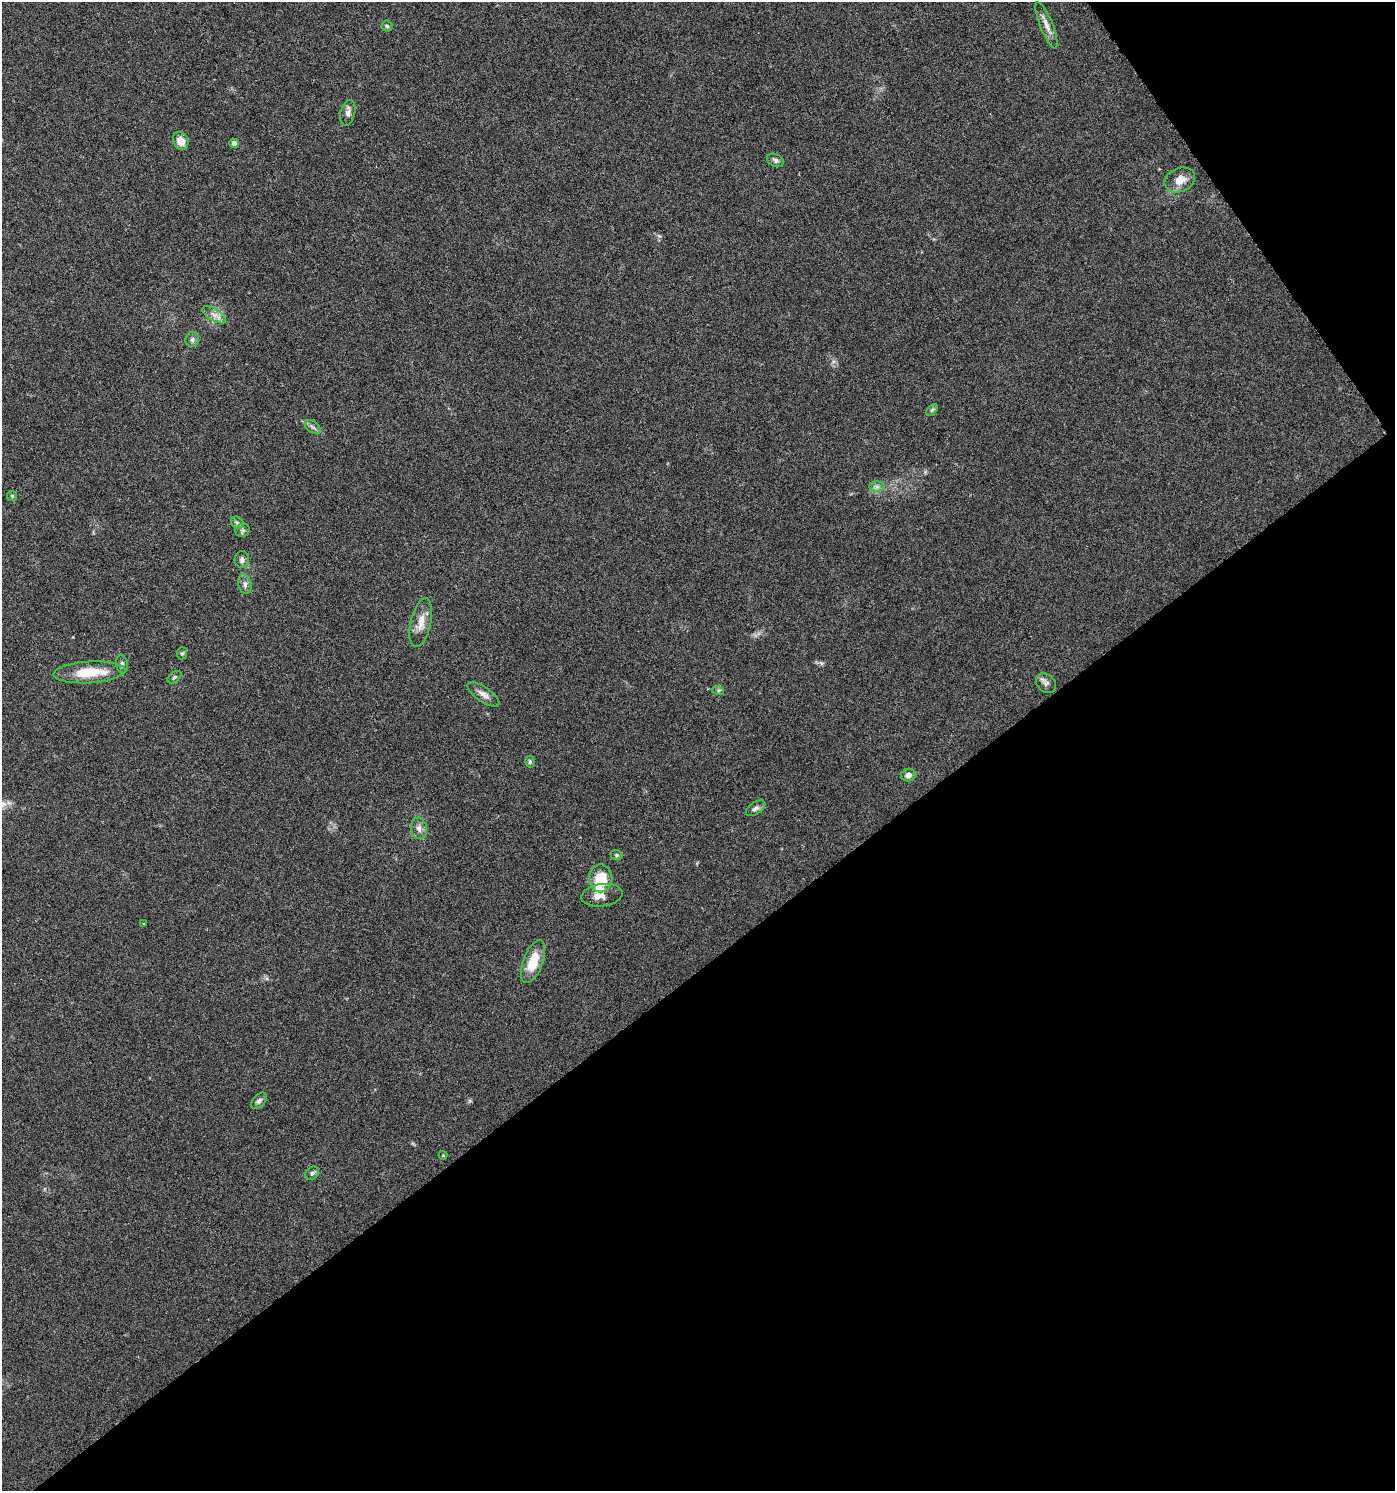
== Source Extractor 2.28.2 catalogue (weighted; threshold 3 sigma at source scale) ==
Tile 12 of 4 x 4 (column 4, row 3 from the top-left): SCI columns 4377-5769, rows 1492-2980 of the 5902 x 5966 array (HDU 1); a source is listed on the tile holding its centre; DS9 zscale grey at full resolution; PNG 1397 x 1493 px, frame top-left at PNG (2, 2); each listed source drawn as its Kron ellipse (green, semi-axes under 4 px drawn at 4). Shown black and unused: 38% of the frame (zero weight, under 5 of 9 exposures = <1% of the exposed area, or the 3 px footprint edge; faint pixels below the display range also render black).
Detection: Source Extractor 2.28.2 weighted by HDU 2 'WHT'; one run over the whole footprint, this tile lists its part. Background 0.0431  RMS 0.0026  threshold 0.0107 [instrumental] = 3 sigma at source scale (4.09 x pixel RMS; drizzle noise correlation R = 1.36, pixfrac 0.8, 0.0396/0.0396 arcsec/px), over >= 5 px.
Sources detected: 38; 1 inside a brighter listed object's ellipse — not listed separately; the other 37 listed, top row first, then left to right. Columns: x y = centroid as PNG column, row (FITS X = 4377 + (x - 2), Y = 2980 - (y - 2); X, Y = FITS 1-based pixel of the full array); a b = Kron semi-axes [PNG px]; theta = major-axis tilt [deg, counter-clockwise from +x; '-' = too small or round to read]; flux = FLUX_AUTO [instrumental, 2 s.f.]
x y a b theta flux
1047 25 25 6 -68 1.9
387 26 5 5 - 0.42
348 113 13 7 76 1.1
181 141 9 7 -65 2.6
234 143 5 4 - 1.1
775 160 9 6 -25 0.73
1180 180 16 12 22 3
214 315 13 6 -30 1.4
192 339 8 6 72 0.76
932 410 7 4 45 0.41
313 427 9 5 -36 0.69
877 487 8 5 0 0.72
12 496 5 5 - 0.35
237 523 7 5 -45 0.53
243 530 7 6 - 0.56
242 559 8 7 - 0.87
245 584 10 6 -76 0.93
421 623 25 10 77 3
182 653 6 5 - 0.42
122 664 9 5 -82 0.68
89 672 36 11 3 8.2
174 677 8 4 38 0.46
1046 683 11 8 -40 1
718 690 6 4 -18 0.34
483 694 18 7 -35 1.6
530 762 6 4 -76 0.42
908 775 7 6 - 1.2
756 808 11 5 34 0.8
419 828 11 8 -81 1.3
616 855 6 4 -22 0.36
601 878 14 12 89 6.6
602 895 21 11 7 2.3
144 924 3 3 - 0.2
533 962 23 9 69 6.2
259 1101 9 6 50 0.72
443 1155 4 4 - 0.24
312 1173 7 6 - 0.6